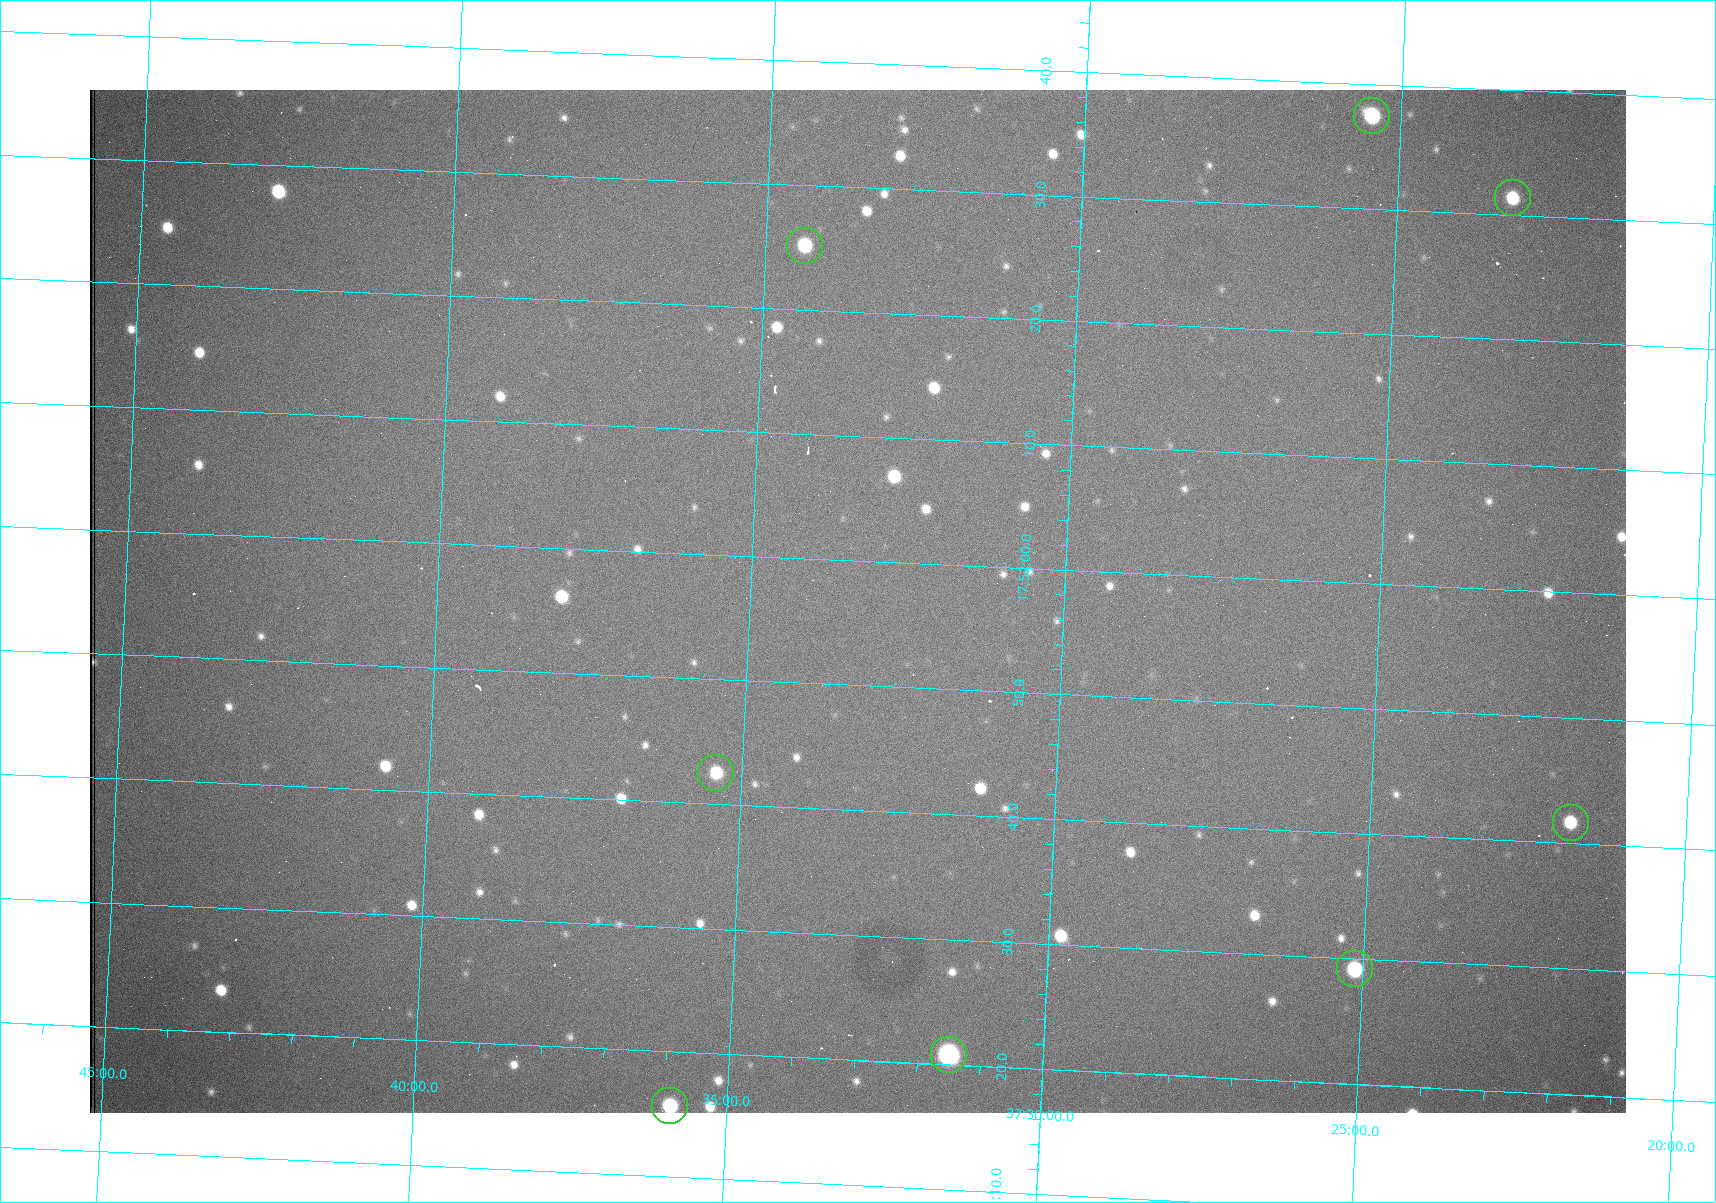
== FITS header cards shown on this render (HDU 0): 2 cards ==
NAXIS1  =                 1536 /fastest changing axis
NAXIS2  =                 1023 /next to fastest changing axis

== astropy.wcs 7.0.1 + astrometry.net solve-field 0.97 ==
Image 1536 x 1023 px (HDU 0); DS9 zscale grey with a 90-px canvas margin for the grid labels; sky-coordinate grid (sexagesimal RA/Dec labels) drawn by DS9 from the SOLVED WCS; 8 Tycho-2 reference stars matched to detected sources circled (green)
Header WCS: RA---TAN/DEC--TAN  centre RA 17:51:57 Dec +37:33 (267.99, +37.55 deg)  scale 0.958 arcsec/px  FOV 24.5' x 16.3'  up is +87 deg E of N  parity flipped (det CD > 0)
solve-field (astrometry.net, Tycho-2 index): VERIFIED the header's WCS against the Tycho-2 star catalogue (8 matches, 0 conflicts) and refined it, rather than solving blind
Solved WCS: RA---TAN-SIP/DEC--TAN-SIP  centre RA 17:51:57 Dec +37:33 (267.99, +37.55 deg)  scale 0.956 arcsec/px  FOV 24.5' x 16.3'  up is +87 deg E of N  parity flipped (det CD > 0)
The solver's refit moves the header's centre by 0.81 arcsec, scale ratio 0.9979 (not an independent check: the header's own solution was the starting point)
Tycho-2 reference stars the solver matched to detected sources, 8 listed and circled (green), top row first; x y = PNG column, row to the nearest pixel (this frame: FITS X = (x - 90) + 1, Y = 1023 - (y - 90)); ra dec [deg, ICRS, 3 dp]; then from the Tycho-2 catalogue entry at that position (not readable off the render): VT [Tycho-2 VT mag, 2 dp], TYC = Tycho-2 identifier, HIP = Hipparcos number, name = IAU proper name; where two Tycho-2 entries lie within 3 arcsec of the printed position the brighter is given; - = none
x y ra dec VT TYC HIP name
1372 116 268.156 +37.424 11.25 2620-712-1 - -
1513 198 268.131 +37.386 12.62 2620-526-1 - -
805 246 268.105 +37.573 11.82 3089-995-1 - -
716 773 267.927 +37.590 11.84 3089-1137-1 - -
1571 823 267.924 +37.364 11.94 2620-391-1 - -
1355 969 267.871 +37.419 11.35 2620-812-1 - -
949 1055 267.836 +37.525 9.96 3089-889-1 - -
670 1106 267.815 +37.598 11.54 3089-1081-1 - -